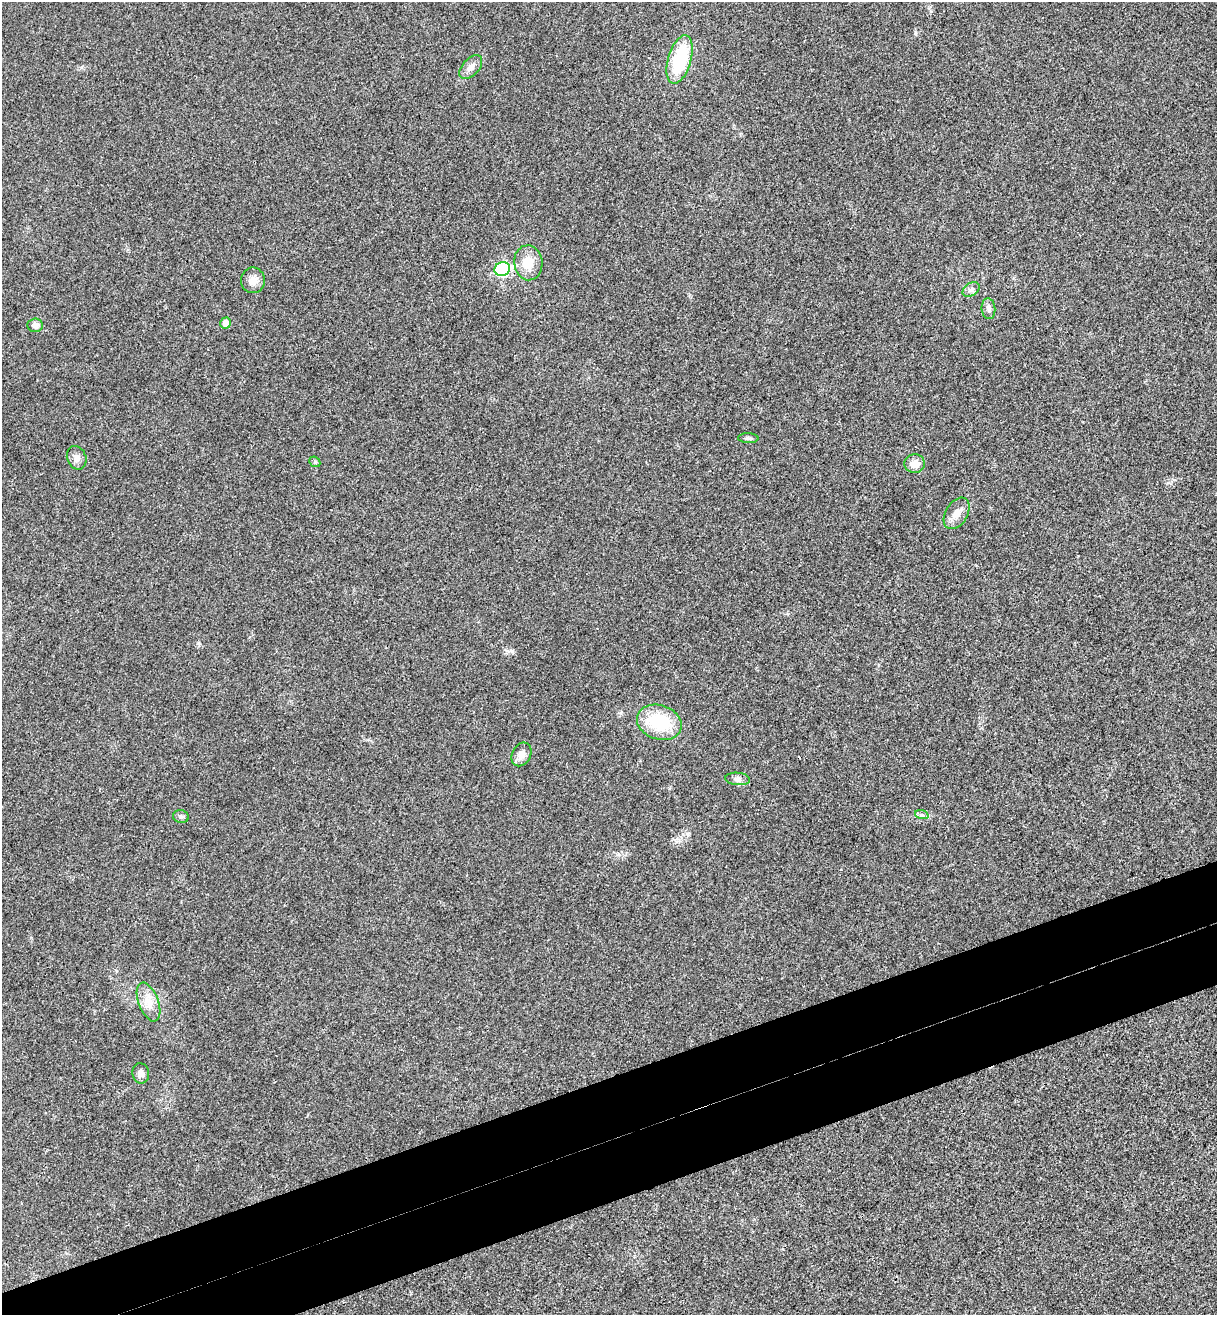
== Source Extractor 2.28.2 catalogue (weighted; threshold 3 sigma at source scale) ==
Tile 7 of 4 x 4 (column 3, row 2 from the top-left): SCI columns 2597-3811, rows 2682-3994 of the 5322 x 5365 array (HDU 1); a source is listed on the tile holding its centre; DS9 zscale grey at full resolution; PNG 1219 x 1317 px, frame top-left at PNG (2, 2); each listed source drawn as its Kron ellipse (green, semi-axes under 4 px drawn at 4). Shown black and unused: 8% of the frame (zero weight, under 3 of 4 exposures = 6% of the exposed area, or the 3 px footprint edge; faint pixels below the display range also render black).
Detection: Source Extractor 2.28.2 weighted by HDU 2 'WHT'; one run over the whole footprint, this tile lists its part. Background 0.0194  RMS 0.0064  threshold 0.0286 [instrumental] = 3 sigma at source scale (4.5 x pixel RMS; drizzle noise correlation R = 1.50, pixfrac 1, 0.05/0.05 arcsec/px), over >= 5 px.
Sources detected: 21; all 21 listed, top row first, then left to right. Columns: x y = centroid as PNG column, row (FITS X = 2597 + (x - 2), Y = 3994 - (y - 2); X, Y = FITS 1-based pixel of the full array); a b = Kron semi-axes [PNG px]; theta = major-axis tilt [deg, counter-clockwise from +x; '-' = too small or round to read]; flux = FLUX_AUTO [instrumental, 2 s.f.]
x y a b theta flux
680 60 25 11 74 40
471 67 14 8 47 4.3
528 263 17 14 -83 12
502 269 8 7 - 76
253 280 13 12 - 5.2
971 289 9 6 36 2.1
988 309 10 7 -84 2.3
226 323 5 5 - 5.1
35 325 7 7 - 3.8
748 438 10 5 -2 1.4
77 458 12 9 -67 3.5
315 462 6 4 -43 0.92
915 464 10 9 - 5.5
957 513 17 11 58 6.1
659 722 23 17 -19 31
521 754 12 9 63 4.7
738 779 12 6 -5 2.4
922 815 7 4 -18 1.3
181 817 8 6 -12 1.6
149 1002 20 10 -69 8.2
141 1073 10 8 -80 2.9
Overlapping masked pixels (flux is a lower limit): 1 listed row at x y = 502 269
Unlisted compact peaks at least as high as the median listed source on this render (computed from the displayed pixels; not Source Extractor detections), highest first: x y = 931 11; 688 834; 512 651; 915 33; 198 643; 679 840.